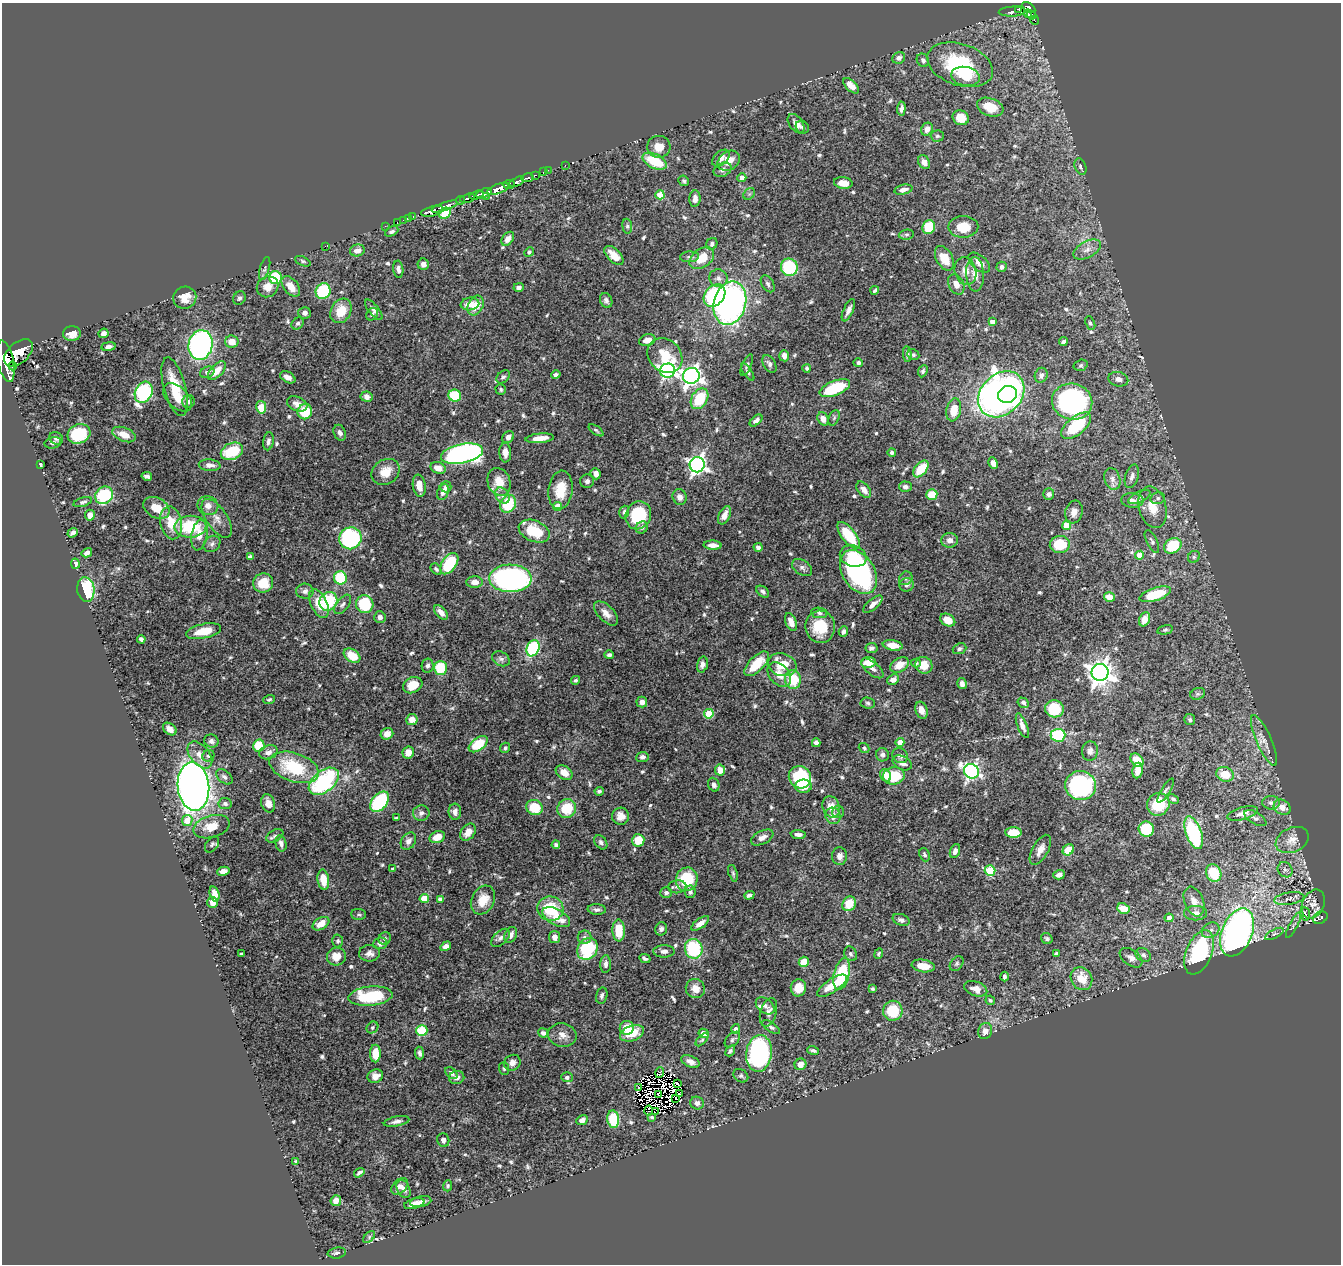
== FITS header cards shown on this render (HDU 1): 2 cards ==
NAXIS1  =                 1339
NAXIS2  =                 1262

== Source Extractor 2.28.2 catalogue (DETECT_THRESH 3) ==
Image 1339 x 1262 px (HDU 1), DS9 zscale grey, 1 PNG px = 1 image px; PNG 1343 x 1266 px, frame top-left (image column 1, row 1262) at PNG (2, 3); each listed source drawn as its Kron ellipse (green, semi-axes under 4 px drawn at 4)
Background 0.453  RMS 0.014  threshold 0.0428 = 3 sigma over >= 5 px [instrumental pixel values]
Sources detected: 678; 8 with non-positive FLUX_AUTO (blend fragments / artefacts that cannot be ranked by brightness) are neither listed nor drawn; of the other 670, the 500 brightest by FLUX_AUTO listed and drawn (170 fainter detections omitted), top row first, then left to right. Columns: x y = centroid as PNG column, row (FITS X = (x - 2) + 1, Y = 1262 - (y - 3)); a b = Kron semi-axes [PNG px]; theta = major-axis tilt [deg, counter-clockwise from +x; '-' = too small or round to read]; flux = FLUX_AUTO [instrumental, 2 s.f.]
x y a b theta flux
1029 8 7 4 -34 200
1018 9 3 3 - 59
1012 12 13 5 2 100
1028 13 4 3 - 47
1032 15 5 4 - 58
1035 20 5 3 - 18
899 58 6 5 - 3.9
923 60 7 6 - 3.1
960 65 34 20 -18 84
966 76 14 9 -11 18
851 86 10 5 -44 8.6
990 107 14 9 -19 23
901 109 7 4 85 4
961 118 8 7 - 16
796 124 11 6 -54 8.1
802 127 7 6 - 2.4
927 129 7 5 58 5.8
937 136 6 5 - 2.3
659 147 12 11 - 13
721 158 10 6 43 6
655 161 13 7 -27 37
729 161 12 9 34 11
924 162 7 5 -59 5.3
565 165 2 2 - 4.6
1080 167 8 5 -69 2.7
548 170 2 2 - 5.2
723 170 9 6 25 3.8
543 172 3 2 - 16
535 175 3 2 - 28
527 178 6 3 13 120
742 178 4 4 - 9.2
684 181 5 5 - 1.8
517 182 8 3 24 390
843 183 9 6 -9 10
509 184 6 3 3 210
498 189 11 5 21 820
903 190 9 4 13 5.5
484 193 8 4 21 210
749 194 6 5 - 2
476 195 7 3 15 160
660 195 4 4 - 22
486 196 4 2 - 80
467 198 8 3 16 210
695 199 8 5 85 5.9
461 200 4 2 - 35
445 206 14 3 19 610
432 211 11 5 15 640
445 213 6 5 - 26
413 216 2 2 - 8.1
409 218 3 2 - 7.5
403 220 2 2 - 7.4
397 222 2 2 - 6
385 226 2 2 - 7.5
627 226 7 5 -81 1.8
929 227 7 6 - 38
963 227 15 11 1 19
392 231 7 4 27 2.1
906 235 8 5 5 2
508 239 8 5 52 7.5
712 244 6 5 - 2.5
325 246 2 2 - 39
357 250 7 6 - 6.8
1087 250 15 8 28 7.1
529 252 5 4 - 1.8
614 255 12 6 -45 12
689 257 9 5 4 2.8
702 258 13 9 35 20
944 258 13 8 -60 18
303 261 8 4 -25 1.8
979 263 13 7 -42 7.6
423 264 6 5 - 4.4
789 267 9 8 - 63
1002 267 5 5 - 3.4
265 268 12 4 73 2.3
398 269 9 5 -83 3.7
965 271 14 10 -74 8.8
975 274 17 9 -86 10
275 278 6 6 - 58
718 278 9 8 - 4.7
768 284 9 5 -58 2.7
956 284 10 7 -62 6.9
291 286 12 7 -50 12
268 287 11 10 - 9.6
519 287 5 4 - 3.5
875 290 4 3 - 2.1
323 291 8 7 - 65
715 295 12 9 48 98
185 298 11 11 - 12
239 298 7 6 - 2.2
606 300 7 6 - 3.6
730 303 22 16 74 350
470 304 9 6 8 11
476 306 10 7 62 13
374 310 12 5 -51 3.6
848 310 12 5 65 4.7
341 311 13 10 61 21
304 313 6 6 - 3.7
372 314 7 5 47 2.6
992 322 4 4 - 5.6
298 323 7 5 42 2.1
1090 323 7 4 -65 1.8
104 333 5 4 - 2.8
72 334 9 7 -1 8.5
647 340 8 5 18 7.7
232 342 7 6 - 11
1063 342 4 3 - 2.3
201 345 15 12 77 250
108 346 7 4 9 3.3
18 353 17 10 43 1800
907 354 8 4 -87 2.3
913 355 6 5 - 2
665 356 19 15 -44 30
784 356 5 5 - 5.9
6 361 21 8 -78 2200
858 363 5 4 - 2.4
769 364 10 6 -60 3.7
747 365 11 4 66 2.3
1081 365 7 5 16 1.8
13 366 4 3 - 210
807 368 4 4 - 2
217 371 11 6 47 13
667 371 7 7 - 240
923 371 6 4 65 1.9
207 372 7 5 21 3.3
748 372 10 4 -55 2.2
556 375 5 4 - 2.1
1041 375 7 6 - 4.1
691 376 8 8 - 460
288 377 8 5 -30 5.5
503 377 7 5 42 2.1
1118 379 10 7 -13 5.2
175 387 30 11 -75 29
835 388 16 7 22 48
501 389 5 5 - 1.8
144 392 11 8 62 120
1001 394 26 20 44 590
1008 395 9 8 - 160
455 396 6 6 - 44
177 397 17 10 -44 15
367 397 6 5 - 5.5
699 399 11 8 60 39
189 401 6 6 - 2.4
1072 402 20 18 -13 180
297 404 10 7 -22 7
261 407 6 5 - 36
954 410 11 7 78 18
305 412 7 7 - 31
834 418 8 5 66 1.7
823 419 7 5 -70 5.9
756 420 7 4 43 4.4
1076 426 18 9 40 52
596 430 8 4 -35 1.8
340 433 8 6 -68 3.8
79 434 12 9 23 45
124 434 12 7 -21 13
508 437 6 5 - 4.8
56 438 7 6 - 2.7
540 438 14 4 6 13
268 441 9 5 82 3.3
53 443 8 5 13 2.4
232 451 11 8 24 35
892 452 4 4 - 2.2
505 453 10 6 -87 7.3
462 454 21 9 11 340
993 463 6 4 -64 6.1
40 465 4 3 - 3.2
210 465 11 6 -5 5.5
697 465 7 7 - 380
438 468 8 5 -21 10
921 469 10 6 50 30
385 472 15 12 35 14
596 474 6 5 - 5.9
147 476 5 4 - 3
1132 476 12 6 72 4.3
1112 479 11 8 -73 5.5
587 481 7 6 - 2.8
499 482 14 11 -68 15
419 486 11 6 -81 10
446 487 5 5 - 3.5
905 487 6 5 - 3.2
560 490 19 12 83 23
864 490 9 5 -51 6.3
443 492 8 5 71 5.5
932 494 5 5 - 21
1049 494 5 5 - 2.6
104 495 9 8 - 62
502 496 9 6 -53 4.2
680 497 8 7 - 4.9
1139 497 12 5 26 3.4
1158 498 7 6 - 2.6
1132 500 11 7 -4 5.1
83 502 9 4 16 2.4
508 504 9 7 62 39
208 506 10 9 - 7.3
558 507 4 4 - 20
1153 507 21 13 -75 19
156 508 14 9 -30 17
624 512 6 4 73 2
1074 512 12 8 75 6.2
90 515 5 5 - 7.5
638 515 14 12 67 48
724 515 10 5 64 7.5
217 518 22 10 -57 11
171 523 16 10 -78 22
1067 525 4 4 - 26
190 527 16 11 1 51
642 527 6 5 - 2.3
534 531 16 10 -24 33
73 533 5 4 - 3.2
199 535 15 8 79 10
849 535 16 7 -52 39
350 538 11 11 - 150
950 540 8 7 - 4.9
1152 541 12 5 -63 2.6
212 544 9 7 41 3.4
1060 544 10 8 3 32
713 545 9 4 -3 6.8
1173 546 9 7 32 47
758 547 4 4 - 3.2
87 553 5 4 - 4.3
1140 555 4 4 - 17
853 556 14 10 -19 20
250 557 4 4 - 2.5
1194 557 6 5 - 1.9
75 564 5 4 - 3.8
449 564 12 7 55 48
802 567 11 7 -34 3.4
436 569 6 4 -48 1.9
859 572 24 16 -58 160
340 578 6 6 - 48
510 578 21 14 -1 220
906 578 7 6 - 2.6
474 582 8 6 3 6.3
263 583 10 9 - 23
906 585 7 6 - 3.3
86 589 12 8 -82 57
305 591 8 7 - 3.9
763 592 7 5 -38 2.6
1155 594 16 6 18 34
1109 597 5 5 - 12
328 601 9 8 - 50
319 603 15 8 -65 19
343 604 11 6 52 3.2
365 604 9 8 - 48
873 604 12 5 40 5.8
441 612 9 5 -45 6.8
606 613 15 8 -45 8.7
819 613 8 5 -8 2.3
380 617 6 6 - 4
1144 619 7 5 66 9
948 620 8 6 -28 12
791 622 9 5 -69 9.5
820 627 16 15 - 31
1165 630 8 4 14 1.8
203 631 18 7 12 19
843 632 5 4 - 2.7
141 639 4 4 - 3.2
893 645 10 5 -9 11
533 648 8 6 67 75
871 648 6 5 - 2.5
959 649 7 5 21 2
609 655 5 3 - 2.3
352 656 9 6 -33 21
501 659 9 6 -29 3.3
868 662 7 5 9 14
916 663 5 4 - 1.9
702 664 8 5 75 3.8
757 664 16 7 45 23
782 665 14 11 -18 23
900 665 10 6 31 11
924 665 9 8 - 15
428 666 7 6 - 2.8
440 668 7 6 - 36
872 668 13 6 -40 4.9
1100 672 8 8 - 860
779 674 14 10 -48 12
793 679 9 8 - 29
575 680 4 4 - 1.9
893 680 6 5 - 6.1
962 684 5 4 - 4.7
413 685 10 7 26 16
1198 694 7 5 20 2.2
269 700 6 4 20 1.8
642 702 5 5 - 5
868 703 7 5 -4 2.2
1023 703 6 4 -30 2.6
1054 709 9 8 - 49
921 710 9 5 -71 6.8
709 714 5 4 - 33
412 719 6 5 - 11
1190 720 5 5 - 2.2
1022 726 13 5 -68 6
170 729 7 5 -38 7.3
387 734 6 5 - 7.9
1058 735 7 6 - 54
1264 740 27 7 -66 10
211 741 7 6 - 3.3
900 742 4 4 - 9.3
816 743 4 4 - 4
478 744 11 6 36 32
259 746 6 5 - 26
505 748 5 5 - 2.1
864 748 6 4 -40 2
1090 751 10 8 85 4.4
268 752 9 6 18 5.4
408 752 6 5 - 8.5
200 755 15 9 -50 11
882 755 7 6 - 2.8
208 756 6 5 - 2.4
900 756 8 7 - 3.4
642 757 6 5 - 3.2
1137 760 7 5 -47 17
902 763 10 6 -27 5.5
294 767 25 14 -18 55
720 770 5 5 - 10
1138 770 8 5 82 11
971 771 8 7 - 290
564 773 9 6 -35 10
1225 774 9 7 -19 18
886 775 6 5 - 10
894 776 11 8 7 33
224 777 9 6 -39 3.1
800 777 11 10 - 84
324 781 17 10 39 110
714 785 7 5 -69 2.8
1081 785 15 14 - 150
803 786 8 6 0 11
193 787 24 15 -84 800
1166 790 14 4 58 2.6
599 791 4 3 - 2.2
1173 799 6 4 -27 1.8
380 802 12 7 51 77
268 803 9 7 -74 6.7
1271 803 8 7 - 2.9
225 804 6 5 - 3
1158 804 12 11 - 36
831 807 11 8 -72 9.7
1282 807 9 7 -29 7.5
534 808 8 7 - 25
567 808 9 9 - 27
455 812 8 6 89 4.9
838 812 6 6 - 1.7
421 813 8 7 - 4.3
1242 813 16 6 14 6.2
621 816 8 8 - 7.6
833 816 8 7 - 7
396 818 4 3 - 1.8
1255 818 12 6 -31 3.5
187 820 5 5 - 15
211 827 18 11 16 16
1146 829 7 7 - 35
468 832 9 6 53 8.2
1013 833 8 5 -3 21
1194 833 17 7 -70 110
798 835 7 4 -5 3.6
275 836 9 5 29 2.8
437 837 8 5 21 11
762 838 12 6 26 5.8
638 840 6 6 - 19
1292 840 17 12 24 10
408 841 9 7 56 5.3
601 842 8 5 -53 2.7
281 843 8 5 -76 3.6
212 844 9 6 57 2.3
556 845 4 4 - 2.5
1040 850 17 8 61 8.3
1068 850 6 5 - 21
955 851 7 5 68 3.6
925 855 7 5 -67 2
839 856 9 7 -88 5.4
393 869 4 3 - 2.3
1285 870 8 7 - 2.9
223 871 6 4 11 6.8
990 871 5 5 - 63
733 873 8 4 -72 1.7
1214 873 9 7 -63 32
1059 875 6 4 15 5
687 879 12 11 - 42
323 880 10 5 -82 17
677 887 9 6 6 3.8
690 892 6 5 - 3.6
666 893 6 5 - 2.3
215 894 8 4 -75 7.9
749 895 5 3 - 2.9
424 899 4 4 - 24
440 899 4 4 - 2.7
1289 899 15 6 9 5.9
483 900 15 11 62 16
213 902 5 5 - 7.4
1194 902 15 9 -69 8.2
849 904 8 6 54 20
1313 904 15 10 64 7.3
550 909 13 12 - 39
597 909 9 5 -4 3.2
1123 909 6 5 - 17
1195 913 11 7 0 6.2
359 914 7 5 -3 1.8
1305 914 7 4 -82 3.9
556 917 15 8 -29 17
1169 918 4 4 - 7.4
1320 918 7 5 30 67
901 920 9 5 -21 3.4
700 923 10 4 35 6.5
321 924 9 6 30 12
1294 925 14 3 62 2.5
661 929 6 6 - 3
619 930 11 6 -87 22
1211 930 9 7 33 4.5
1237 932 25 15 67 430
1274 934 10 4 28 2.2
511 935 8 6 65 5.3
555 937 6 5 - 6.1
585 937 7 6 - 2.9
385 938 6 6 - 2.2
500 938 11 6 44 3.9
1047 939 6 5 - 1.9
338 941 6 5 - 1.8
380 943 7 6 - 4.7
446 946 6 4 33 4
587 949 11 9 55 73
694 949 10 8 -73 63
664 951 10 6 1 4.3
1199 952 23 13 68 110
369 953 10 8 2 5.2
242 954 4 3 - 1.9
851 954 7 6 - 2.5
879 954 5 4 - 1.8
1056 954 4 3 - 2
1143 955 8 6 -35 3.2
336 956 9 9 - 11
645 958 6 3 -26 2.1
1131 958 13 8 -36 5.6
804 962 5 5 - 16
957 963 8 6 51 2.3
606 964 9 5 89 3.7
923 966 12 6 -9 14
842 974 16 7 76 56
1004 977 5 3 - 2.3
1081 979 12 10 -55 20
832 986 17 6 33 20
798 988 8 7 - 13
695 989 10 9 - 8.8
873 989 4 4 - 1.8
976 989 12 7 -18 8.1
370 996 22 9 5 61
602 996 8 5 76 2.7
990 1000 5 4 - 1.6
765 1006 10 7 -38 4.4
893 1011 10 9 - 34
768 1012 15 8 74 6
771 1027 10 4 -36 2.5
372 1028 6 5 - 2.3
627 1028 7 7 - 18
736 1029 5 4 - 2.6
422 1030 6 5 - 42
985 1031 8 6 61 7
543 1033 5 4 - 3.7
632 1033 12 7 20 20
704 1033 5 4 - 7.2
562 1035 14 11 -11 8.2
702 1040 8 4 45 1.7
732 1040 9 5 46 2.3
813 1050 6 3 -16 2.2
730 1051 6 4 52 1.9
420 1053 6 4 -83 2.8
759 1053 18 13 82 170
375 1054 9 5 90 16
690 1061 9 5 -24 6
512 1063 8 7 - 5.1
801 1064 6 5 - 8
504 1069 6 5 - 1.8
451 1073 7 4 -45 3.5
660 1073 5 3 - 6.3
375 1076 8 6 19 6.7
741 1076 8 6 -35 2.3
457 1077 7 6 - 4.5
567 1077 5 5 - 2.7
678 1084 3 2 - 4.1
638 1088 3 2 - 2.7
679 1093 3 2 - 1.9
659 1094 4 2 - 1.8
676 1099 2 2 - 2
697 1103 7 6 - 3.6
649 1111 5 2 - 2.1
655 1112 3 2 - 3.8
652 1117 3 3 - 1.7
613 1119 9 6 -83 41
582 1120 6 5 - 5.7
397 1121 13 5 11 4.4
443 1140 7 6 - 3.3
296 1162 4 3 - 2.2
359 1173 6 3 35 2.5
400 1186 10 6 45 5.3
448 1186 5 4 - 2
404 1189 9 6 -63 5.1
336 1201 5 5 - 4.9
421 1202 10 5 11 6
414 1204 10 5 15 8.6
369 1237 7 4 48 1.7
337 1253 9 5 8 3.4
At the frame edge (FLAGS 8, measured only in part): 1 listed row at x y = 6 361
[170 fainter detections neither listed nor drawn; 8 non-positive-flux detections neither listed nor drawn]